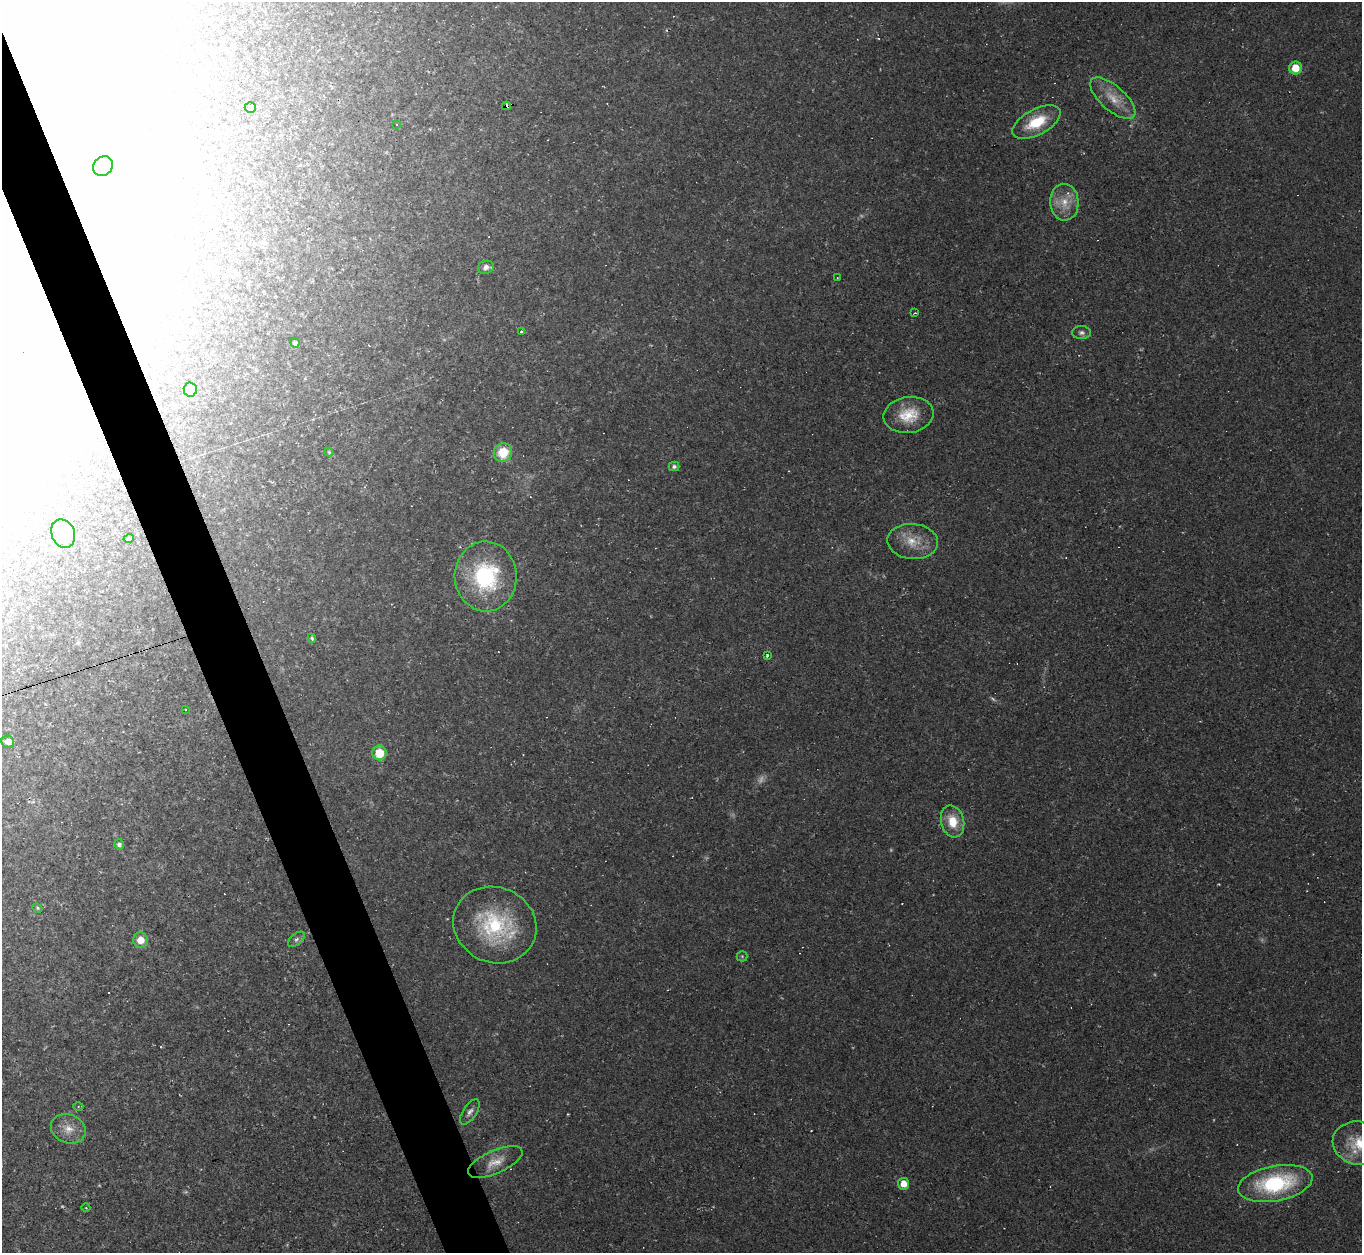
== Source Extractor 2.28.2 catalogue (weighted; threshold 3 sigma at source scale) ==
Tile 11 of 4 x 4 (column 3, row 3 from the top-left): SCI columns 2719-4078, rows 1524-2774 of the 5437 x 5422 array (HDU 1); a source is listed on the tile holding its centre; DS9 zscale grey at full resolution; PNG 1364 x 1255 px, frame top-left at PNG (2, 2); each listed source drawn as its Kron ellipse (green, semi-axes under 4 px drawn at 4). Shown black and unused: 4% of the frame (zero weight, under 2 of 3 exposures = <1% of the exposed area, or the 3 px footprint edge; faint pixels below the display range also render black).
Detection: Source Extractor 2.28.2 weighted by HDU 2 'WHT'; one run over the whole footprint, this tile lists its part. Background 0.052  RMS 0.007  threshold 0.0317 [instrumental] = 3 sigma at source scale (4.5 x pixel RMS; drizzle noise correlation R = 1.50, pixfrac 1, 0.05/0.05 arcsec/px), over >= 5 px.
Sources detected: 63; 5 too faint to see at this stretch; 7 inside a brighter object's white glare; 8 cosmic-ray / hot-pixel residue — neither listed nor drawn; the other 43 listed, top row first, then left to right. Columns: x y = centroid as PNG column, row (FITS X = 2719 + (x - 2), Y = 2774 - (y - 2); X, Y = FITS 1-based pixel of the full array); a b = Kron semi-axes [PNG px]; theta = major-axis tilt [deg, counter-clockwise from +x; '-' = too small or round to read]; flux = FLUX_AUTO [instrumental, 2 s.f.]
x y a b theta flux
1295 68 6 6 - 12
1113 98 28 12 -42 14
506 106 4 3 - 160
250 108 5 5 - 2.5
1036 122 26 13 28 26
397 124 3 2 - 0.72
103 166 10 9 - 4.5
1064 202 18 14 -86 13
486 267 8 6 16 3.4
837 278 3 2 - 0.45
915 313 3 2 - 1.6
521 331 3 2 - 0.86
1082 333 9 6 -1 2.3
295 343 4 4 - 2
190 389 7 6 - 19
909 415 25 18 7 19
329 452 4 4 - 0.71
503 453 9 9 - 19
674 466 5 4 - 1.7
63 534 15 11 -65 21
129 539 5 4 - 1.8
913 541 25 17 -5 16
486 576 35 31 -88 69
312 638 4 4 - 1.2
767 656 4 3 - 1.7
186 710 3 2 - 0.54
7 741 6 6 - 3.5
379 753 7 7 - 17
953 821 16 11 -75 15
119 844 5 4 - 2.3
37 908 5 4 - 0.87
495 925 42 37 -24 67
296 939 10 5 40 2.3
141 940 7 7 - 8.9
742 956 5 5 - 0.9
78 1107 5 3 - 0.8
470 1112 14 6 56 3.5
68 1129 18 14 -22 9.7
1359 1143 26 21 -12 22
495 1162 29 11 24 10
1275 1183 38 17 11 73
904 1184 6 5 - 8.9
86 1208 4 3 - 0.61
Overlapping masked pixels (flux is a lower limit): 1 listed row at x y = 506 106
Isophote crosses this tile's border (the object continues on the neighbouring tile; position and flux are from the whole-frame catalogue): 1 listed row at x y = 1359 1143